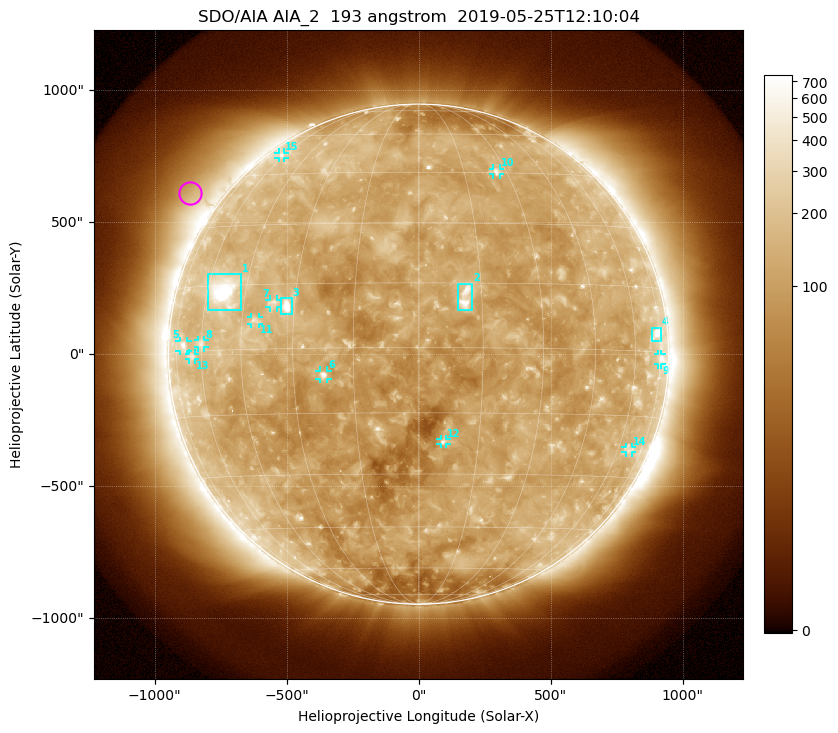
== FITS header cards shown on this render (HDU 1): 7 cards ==
TELESCOP= 'SDO/AIA'
INSTRUME= 'AIA_2'
WAVELNTH=                  193
WAVEUNIT= 'angstrom'
DATE-OBS= '2019-05-25T12:10:04.84'
CTYPE1  = 'HPLN-TAN'
CTYPE2  = 'HPLT-TAN'

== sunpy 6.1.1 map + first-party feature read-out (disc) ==
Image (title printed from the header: SDO/AIA AIA_2  193 angstrom  2019-05-25T12:10:04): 1024 x 1024 px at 2.4 arcsec/px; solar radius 947 arcsec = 395 px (full disc in frame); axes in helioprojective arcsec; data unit not stated in the header (colour bar unlabelled)
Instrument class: DISC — disc imager (sunpy class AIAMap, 193 A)
Bright regions (active regions / flare kernels): reference = the median radial profile (limb darkening/brightening removed); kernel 9 px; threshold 5 sigma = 174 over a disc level ~111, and >= 1.15x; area >= 12 px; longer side >= 9 px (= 22 arcsec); searched inside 0.97 R_sun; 15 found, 15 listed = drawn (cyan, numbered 1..; 11 of them under ~33 arcsec drawn as corner ticks so the feature stays visible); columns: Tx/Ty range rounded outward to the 5 arcsec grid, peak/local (2 s.f.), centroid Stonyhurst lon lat
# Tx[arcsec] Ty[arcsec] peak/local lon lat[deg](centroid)
1 -800..-675 165..305 23 -53 +14
2 145..205 165..270 7.2 +11 +12
3 -520..-480 150..210 8.4 -32 +10
4 880..920 50..100 5.6 +72 +4
5 -905..-875 10..50 3.7 -70 +1
6 -375..-345 -95..-60 6.1 -22 -6
7 -565..-535 175..210 3.3 -36 +11
8 -835..-810 25..55 2.9 -60 +2
9 905..920 -40..0 3.5 +75 -1
10 280..310 680..705 3.4 +26 +45
11 -635..-605 115..140 3.1 -41 +7
12 85..105 -340..-320 3.7 +6 -22
13 -870..-845 -20..5 2.6 -65 -1
14 785..810 -375..-350 2.4 +66 -23
15 -530..-505 745..765 2.3 -62 +52
Off-limb structures (1.02-1.3 R_sun): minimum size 162 px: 6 found; the strongest spans PA ~35..70 deg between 1.02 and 1.3 R_sun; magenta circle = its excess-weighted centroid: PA ~55 deg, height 1.12 R_sun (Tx ~-865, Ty ~610 arcsec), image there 2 x the reference